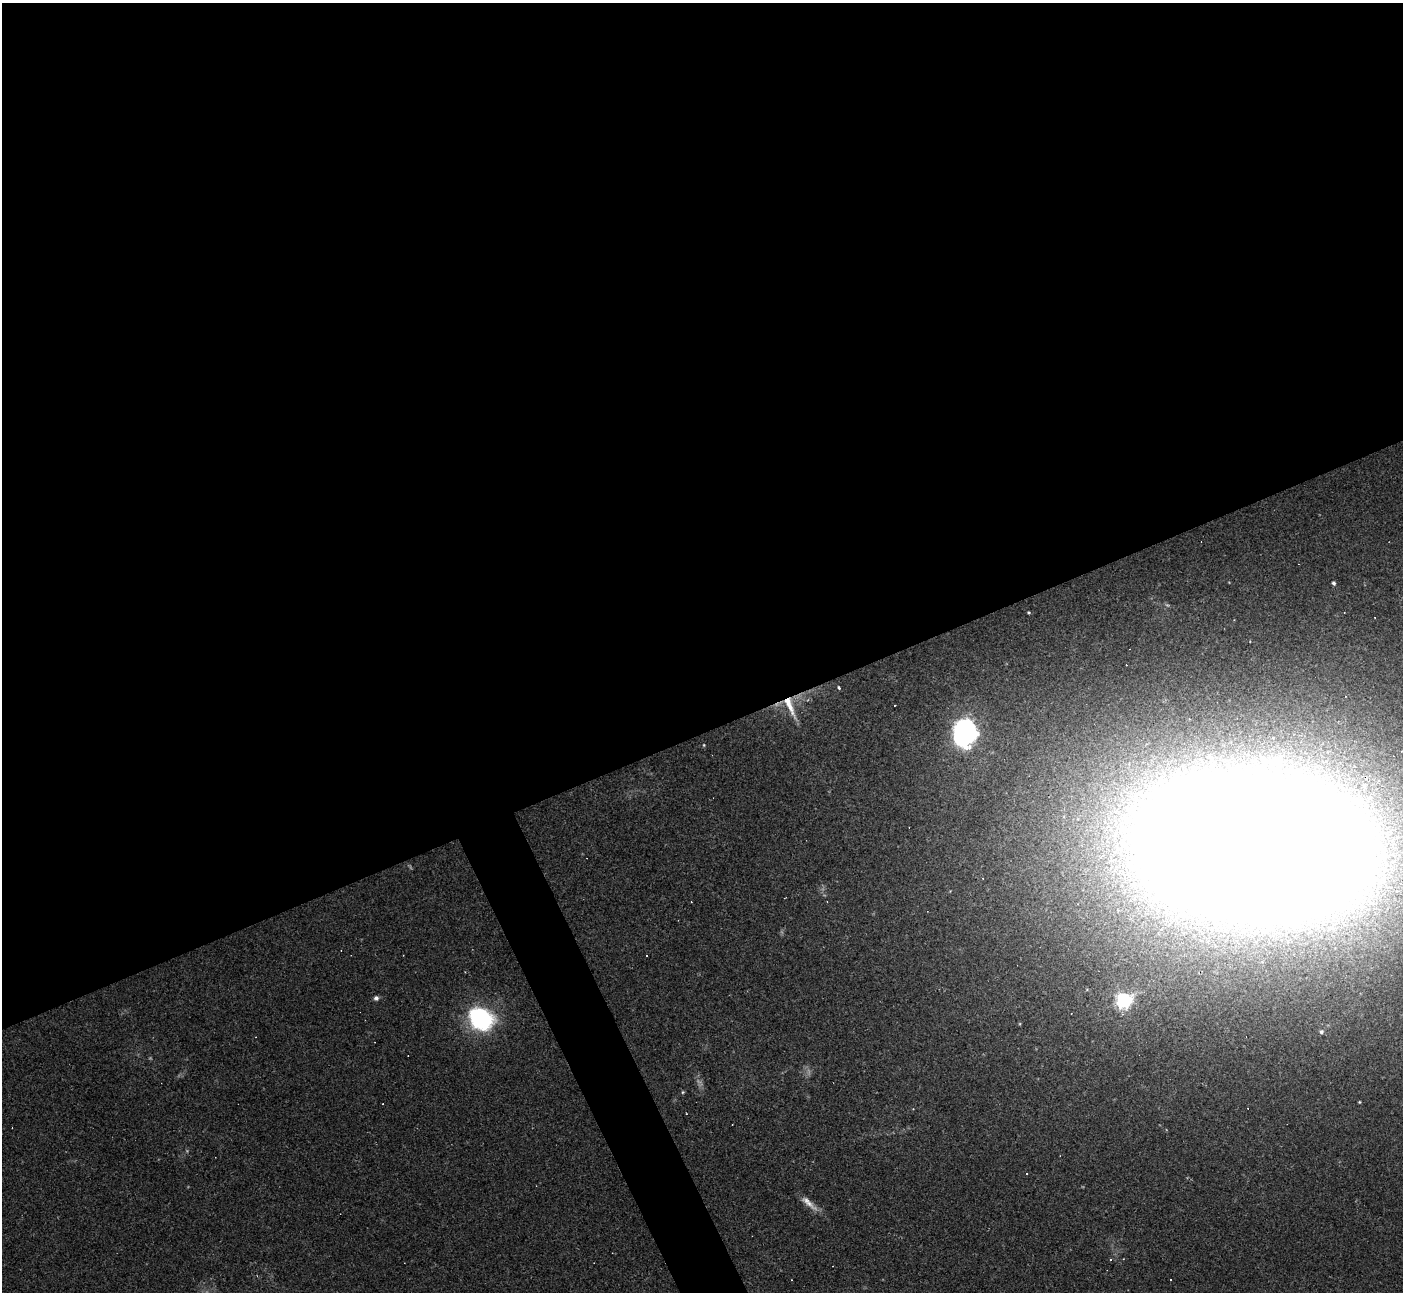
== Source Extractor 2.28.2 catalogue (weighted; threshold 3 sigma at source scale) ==
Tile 2 of 4 x 4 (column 2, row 1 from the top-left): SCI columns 1408-2808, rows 4152-5441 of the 5609 x 5597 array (HDU 1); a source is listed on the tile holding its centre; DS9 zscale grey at full resolution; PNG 1405 x 1294 px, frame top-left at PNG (2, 3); no overlay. Shown black and unused: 58% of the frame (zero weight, under 2 of 3 exposures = <1% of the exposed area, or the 3 px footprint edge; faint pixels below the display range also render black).
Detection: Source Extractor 2.28.2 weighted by HDU 2 'WHT'; one run over the whole footprint, this tile lists its part. Background 0.0523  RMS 0.0053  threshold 0.0239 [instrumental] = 3 sigma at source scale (4.5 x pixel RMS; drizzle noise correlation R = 1.50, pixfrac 1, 0.05/0.05 arcsec/px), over >= 5 px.
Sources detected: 27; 3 inside a brighter object's white glare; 6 cosmic-ray / hot-pixel residue — not listed; the other 18 listed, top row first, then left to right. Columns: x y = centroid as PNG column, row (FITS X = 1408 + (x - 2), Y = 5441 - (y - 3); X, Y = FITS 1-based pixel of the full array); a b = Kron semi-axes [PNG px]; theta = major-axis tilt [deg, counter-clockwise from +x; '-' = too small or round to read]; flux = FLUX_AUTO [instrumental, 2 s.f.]
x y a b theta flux
1334 583 4 4 - 1.1
1028 612 4 3 - 0.58
839 688 3 3 - 0.98
895 705 3 2 - 0.34
790 706 30 8 -67 8.9
964 731 26 20 -38 52
704 745 5 4 - 0.52
1253 846 132 71 -6 5900
646 955 3 2 - 1
376 998 6 6 - 1.6
1123 1000 6 6 - 150
481 1017 14 11 -44 140
1321 1032 5 5 - 1.1
683 1092 5 4 - 0.62
1359 1102 3 3 - 0.45
808 1203 29 7 -41 5.3
791 1280 3 2 - 0.36
1171 1280 2 2 - 0.46
Overlapping masked pixels (flux is a lower limit): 2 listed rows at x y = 790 706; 1253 846
Isophote crosses this tile's border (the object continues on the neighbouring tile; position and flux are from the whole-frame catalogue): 1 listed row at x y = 1253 846